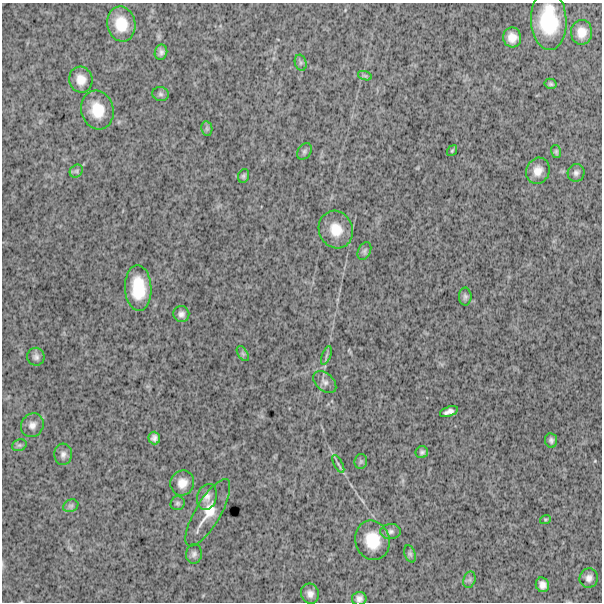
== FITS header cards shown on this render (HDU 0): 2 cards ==
NAXIS1  =                  600
NAXIS2  =                  600

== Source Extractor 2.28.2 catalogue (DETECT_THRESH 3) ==
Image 600 x 600 px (HDU 0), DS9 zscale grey, 1 PNG px = 1 image px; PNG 604 x 604 px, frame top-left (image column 1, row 600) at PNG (2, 3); each listed source drawn as its Kron ellipse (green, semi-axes under 4 px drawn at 4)
Background 1730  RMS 260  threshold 774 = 3 sigma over >= 5 px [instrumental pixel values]
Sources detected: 52; all 52 listed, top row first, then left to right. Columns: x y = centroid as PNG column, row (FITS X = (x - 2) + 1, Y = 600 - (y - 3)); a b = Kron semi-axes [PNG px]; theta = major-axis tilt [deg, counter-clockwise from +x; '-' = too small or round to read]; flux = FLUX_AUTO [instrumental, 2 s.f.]
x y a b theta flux
549 20 29 18 -87 940000
121 24 17 14 -80 400000
581 32 12 10 87 200000
512 37 10 9 - 170000
161 52 8 6 75 58000
301 63 8 5 -74 43000
365 76 7 4 -19 32000
81 80 13 11 -77 200000
551 84 6 5 - 32000
160 94 8 7 - 44000
97 110 20 16 -76 420000
207 129 7 5 -79 36000
304 151 9 6 52 38000
452 151 6 4 54 21000
556 151 7 5 -76 29000
76 171 7 6 - 45000
538 171 13 11 67 180000
576 173 9 8 - 63000
243 176 7 5 69 37000
336 230 19 17 -66 370000
364 251 9 6 66 46000
138 288 23 13 -87 610000
465 296 9 6 -90 46000
181 314 8 8 - 70000
243 354 8 5 -58 39000
326 355 10 3 69 33000
36 357 9 8 - 69000
325 382 13 8 -43 96000
449 412 9 4 20 72000
32 425 12 11 - 120000
154 438 6 6 - 69000
551 440 7 6 - 49000
19 445 7 5 19 40000
422 452 6 6 - 44000
63 454 10 9 - 81000
361 461 7 6 - 32000
338 464 10 4 -62 35000
182 483 12 11 - 180000
207 497 13 9 73 120000
177 503 7 7 - 40000
71 506 8 6 22 40000
208 513 38 12 59 360000
545 520 5 4 - 22000
391 531 10 7 1 68000
372 540 20 17 -74 500000
194 554 10 8 81 65000
410 554 9 5 -70 39000
589 578 9 9 - 92000
469 580 8 6 72 47000
542 585 7 6 - 93000
310 594 10 9 - 99000
359 599 7 6 - 72000
At the frame edge (FLAGS 8, measured only in part): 1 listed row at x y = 359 599